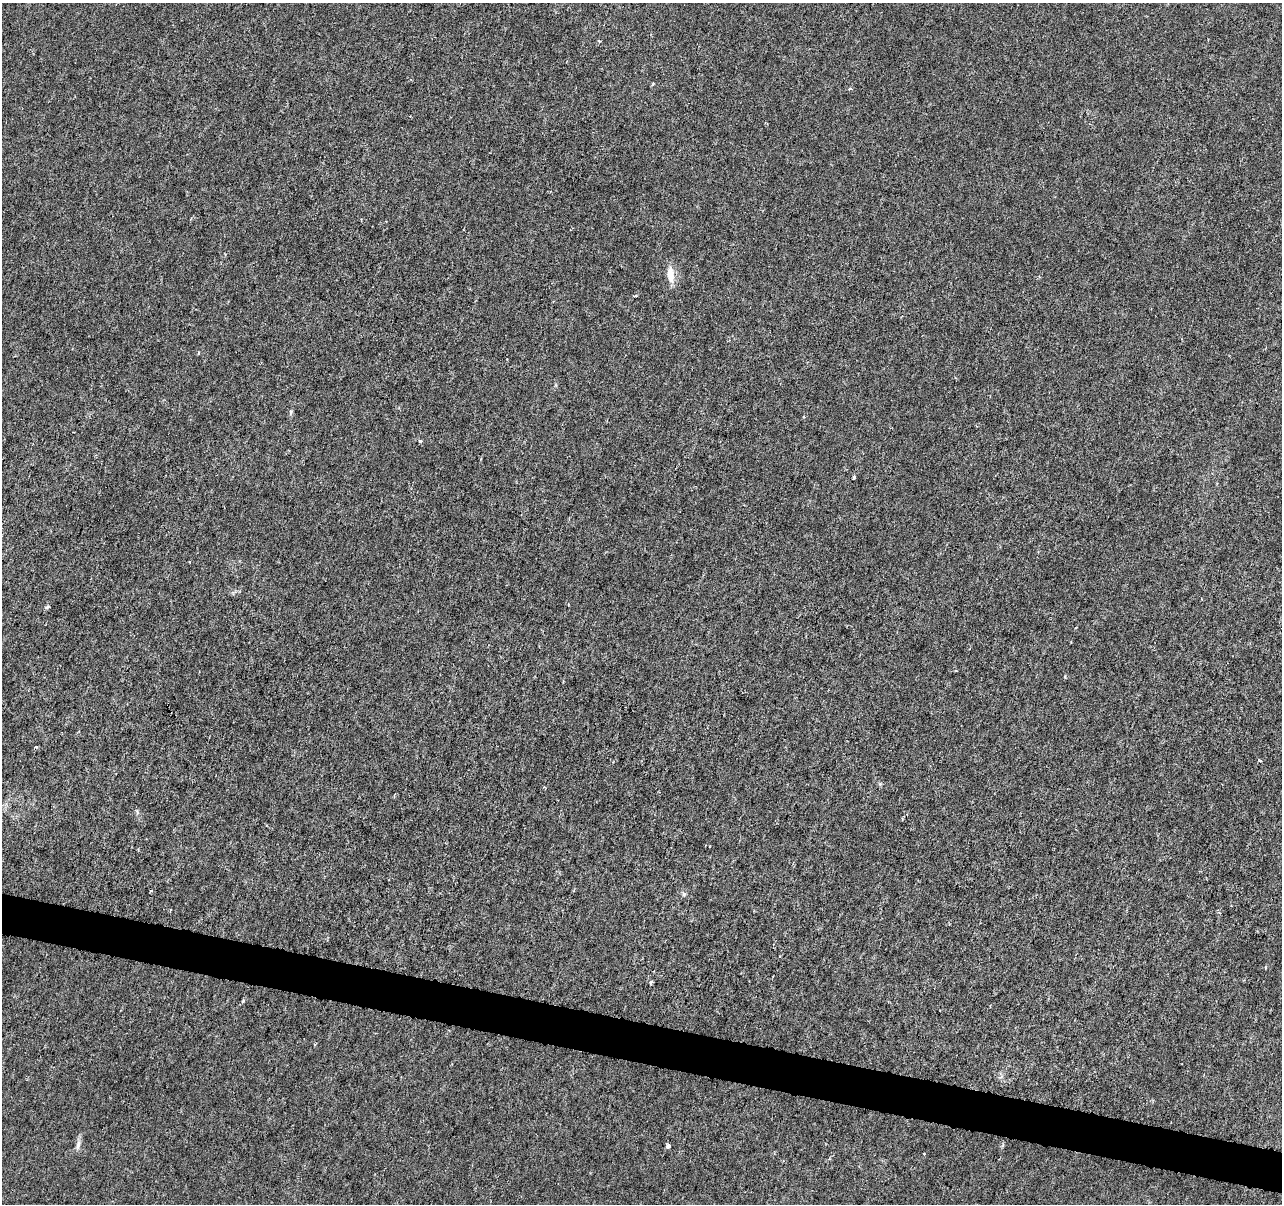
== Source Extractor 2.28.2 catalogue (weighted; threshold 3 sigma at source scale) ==
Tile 6 of 4 x 4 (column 2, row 2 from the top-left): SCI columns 1281-2560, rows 2626-3827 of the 5128 x 5312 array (HDU 1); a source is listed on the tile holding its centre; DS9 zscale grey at full resolution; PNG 1284 x 1206 px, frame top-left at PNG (2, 3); no overlay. Shown black and unused: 3% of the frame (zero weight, under 3 of 6 exposures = <1% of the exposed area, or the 3 px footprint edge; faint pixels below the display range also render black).
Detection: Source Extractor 2.28.2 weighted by HDU 2 'WHT'; one run over the whole footprint, this tile lists its part. Background -4.65e-06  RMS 0.0013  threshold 0.00516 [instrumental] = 3 sigma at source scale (4.09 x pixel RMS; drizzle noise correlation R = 1.36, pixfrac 0.8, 0.0396/0.0396 arcsec/px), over >= 5 px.
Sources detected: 19; all 19 listed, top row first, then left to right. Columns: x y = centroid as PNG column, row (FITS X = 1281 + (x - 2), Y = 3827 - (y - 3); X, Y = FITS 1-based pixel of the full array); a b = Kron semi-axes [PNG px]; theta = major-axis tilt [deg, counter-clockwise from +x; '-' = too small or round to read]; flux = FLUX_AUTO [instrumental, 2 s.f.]
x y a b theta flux
599 41 4 3 - 0.14
652 84 4 3 - 0.15
850 89 5 3 - 0.14
670 275 19 8 -84 1.6
635 296 4 3 - 0.17
291 411 6 4 -90 0.17
420 441 4 3 - 0.31
854 477 4 3 - 0.18
47 607 6 4 26 0.19
956 671 4 2 - 0.11
36 747 3 3 - 0.19
1260 761 4 3 - 0.16
684 894 6 5 - 0.21
1266 967 4 3 - 0.11
651 982 4 4 - 0.29
243 1001 4 4 - 0.16
78 1145 14 6 82 0.51
668 1146 4 4 - 0.46
924 1154 3 2 - 0.089